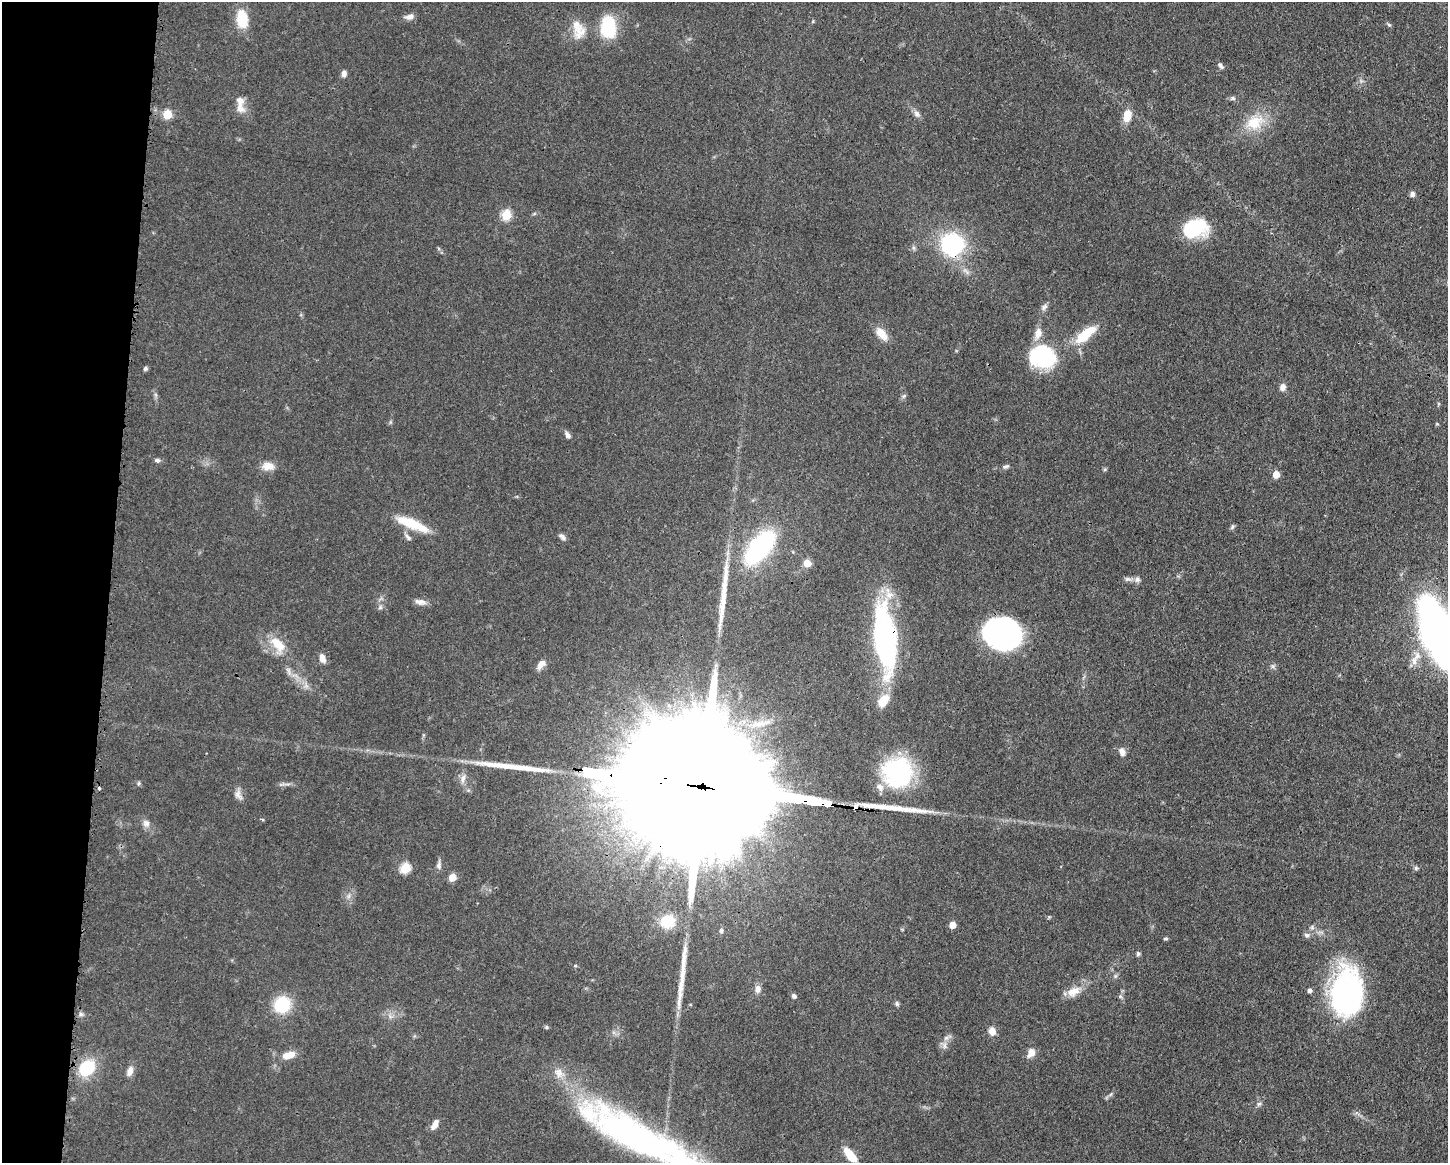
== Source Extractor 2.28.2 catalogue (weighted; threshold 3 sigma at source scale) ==
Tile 7 of 3 x 4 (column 1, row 3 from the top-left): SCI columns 117-1562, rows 1164-2324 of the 4683 x 4649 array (HDU 1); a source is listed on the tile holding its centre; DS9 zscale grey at full resolution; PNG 1450 x 1165 px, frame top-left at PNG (2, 2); no overlay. Shown black and unused: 8% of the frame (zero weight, under 3 of 4 exposures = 1% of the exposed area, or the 3 px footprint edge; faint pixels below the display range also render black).
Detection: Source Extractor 2.28.2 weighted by HDU 2 'WHT'; one run over the whole footprint, this tile lists its part. Background 0.0591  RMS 0.0043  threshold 0.0194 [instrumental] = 3 sigma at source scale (4.5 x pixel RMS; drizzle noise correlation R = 1.50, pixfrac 1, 0.05/0.05 arcsec/px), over >= 5 px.
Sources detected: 106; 4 inside a brighter object's white glare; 4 long thin detections or spike segments (spike, bleed or trail) — not listed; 8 inside a brighter listed object's ellipse — not listed separately; the other 90 listed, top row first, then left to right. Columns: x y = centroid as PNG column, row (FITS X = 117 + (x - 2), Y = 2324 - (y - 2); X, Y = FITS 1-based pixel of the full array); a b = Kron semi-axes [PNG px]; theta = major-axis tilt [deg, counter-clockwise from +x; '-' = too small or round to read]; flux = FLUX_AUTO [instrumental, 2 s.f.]
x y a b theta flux
410 17 11 6 15 2.5
242 19 19 11 -82 13
1389 25 7 4 -44 0.69
608 27 20 14 -89 24
578 29 26 15 -76 7.6
1220 65 9 5 -53 1.2
344 73 7 6 - 1.9
1233 98 7 6 - 0.94
240 108 18 11 -63 4.3
167 114 6 5 - 14
917 114 9 7 -56 1.9
1127 116 12 8 74 7
1255 122 29 20 26 14
1412 194 6 6 - 1.5
534 214 6 4 20 0.6
506 215 6 5 - 22
1195 228 27 18 15 24
952 244 13 12 - 71
914 248 7 4 -72 0.79
1044 307 10 7 52 1.6
881 333 18 9 -49 5.6
1085 335 32 11 39 14
1042 356 31 26 -14 32
145 368 5 5 - 0.9
1282 387 8 7 - 2.4
568 435 9 6 -59 1.6
157 460 7 5 -10 1.1
268 466 17 10 -2 4.3
1006 466 9 4 17 1
1276 475 6 5 - 5.6
412 524 40 10 -22 14
1232 527 8 5 71 0.81
408 537 13 5 -51 1.3
562 537 10 6 -48 1.4
760 547 28 13 51 83
807 563 5 5 - 8.7
1128 579 11 6 -4 1.6
1137 579 9 8 - 1.6
420 602 15 7 -10 2.7
1001 633 33 24 -1 100
1440 635 54 28 -68 230
885 640 76 23 -84 84
279 646 21 17 -79 8.6
1417 656 13 9 70 4.4
322 658 10 6 -69 3.1
541 664 12 7 49 3.1
1272 666 7 6 - 1
760 724 32 10 13 10
1122 752 10 6 -73 2.3
897 772 34 33 - 48
463 778 12 7 74 2.3
138 783 7 3 71 0.57
704 787 148 27 -8 57000
99 789 3 3 - 1.2
238 795 15 8 -66 2.6
855 807 4 3 - 19
865 809 4 4 - 1.1
146 823 11 8 -38 2.3
439 865 11 6 84 1.7
405 868 6 6 - 24
1416 868 6 6 - 0.77
452 877 5 5 - 7.3
668 921 18 16 22 12
952 925 5 5 - 4.7
721 930 7 5 90 0.85
1307 935 8 7 - 1.3
1165 939 5 4 - 0.66
1138 954 5 5 - 1.1
575 966 5 3 - 0.45
1115 976 6 5 - 0.85
758 989 11 8 86 2.2
1309 990 5 5 - 1.4
1073 991 21 12 30 5.8
1347 992 50 31 88 91
794 996 6 5 - 1.2
897 1003 7 5 -53 0.9
282 1005 16 14 44 20
81 1014 7 5 -45 1
546 1027 5 5 - 0.59
992 1031 9 7 -89 3.4
944 1045 9 6 -75 1.9
1031 1053 13 9 60 3.3
289 1055 16 8 16 5.6
87 1068 15 12 47 23
130 1071 13 8 70 2.9
1110 1094 7 4 45 0.94
1259 1104 7 5 43 1
434 1125 13 6 60 2.9
640 1138 141 33 -28 160
850 1155 18 8 -50 8.8
Overlapping masked pixels (flux is a lower limit): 6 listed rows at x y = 952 244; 885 640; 704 787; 855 807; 865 809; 640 1138
Isophote crosses this tile's border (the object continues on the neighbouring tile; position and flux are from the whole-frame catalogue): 2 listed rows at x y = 1440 635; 640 1138